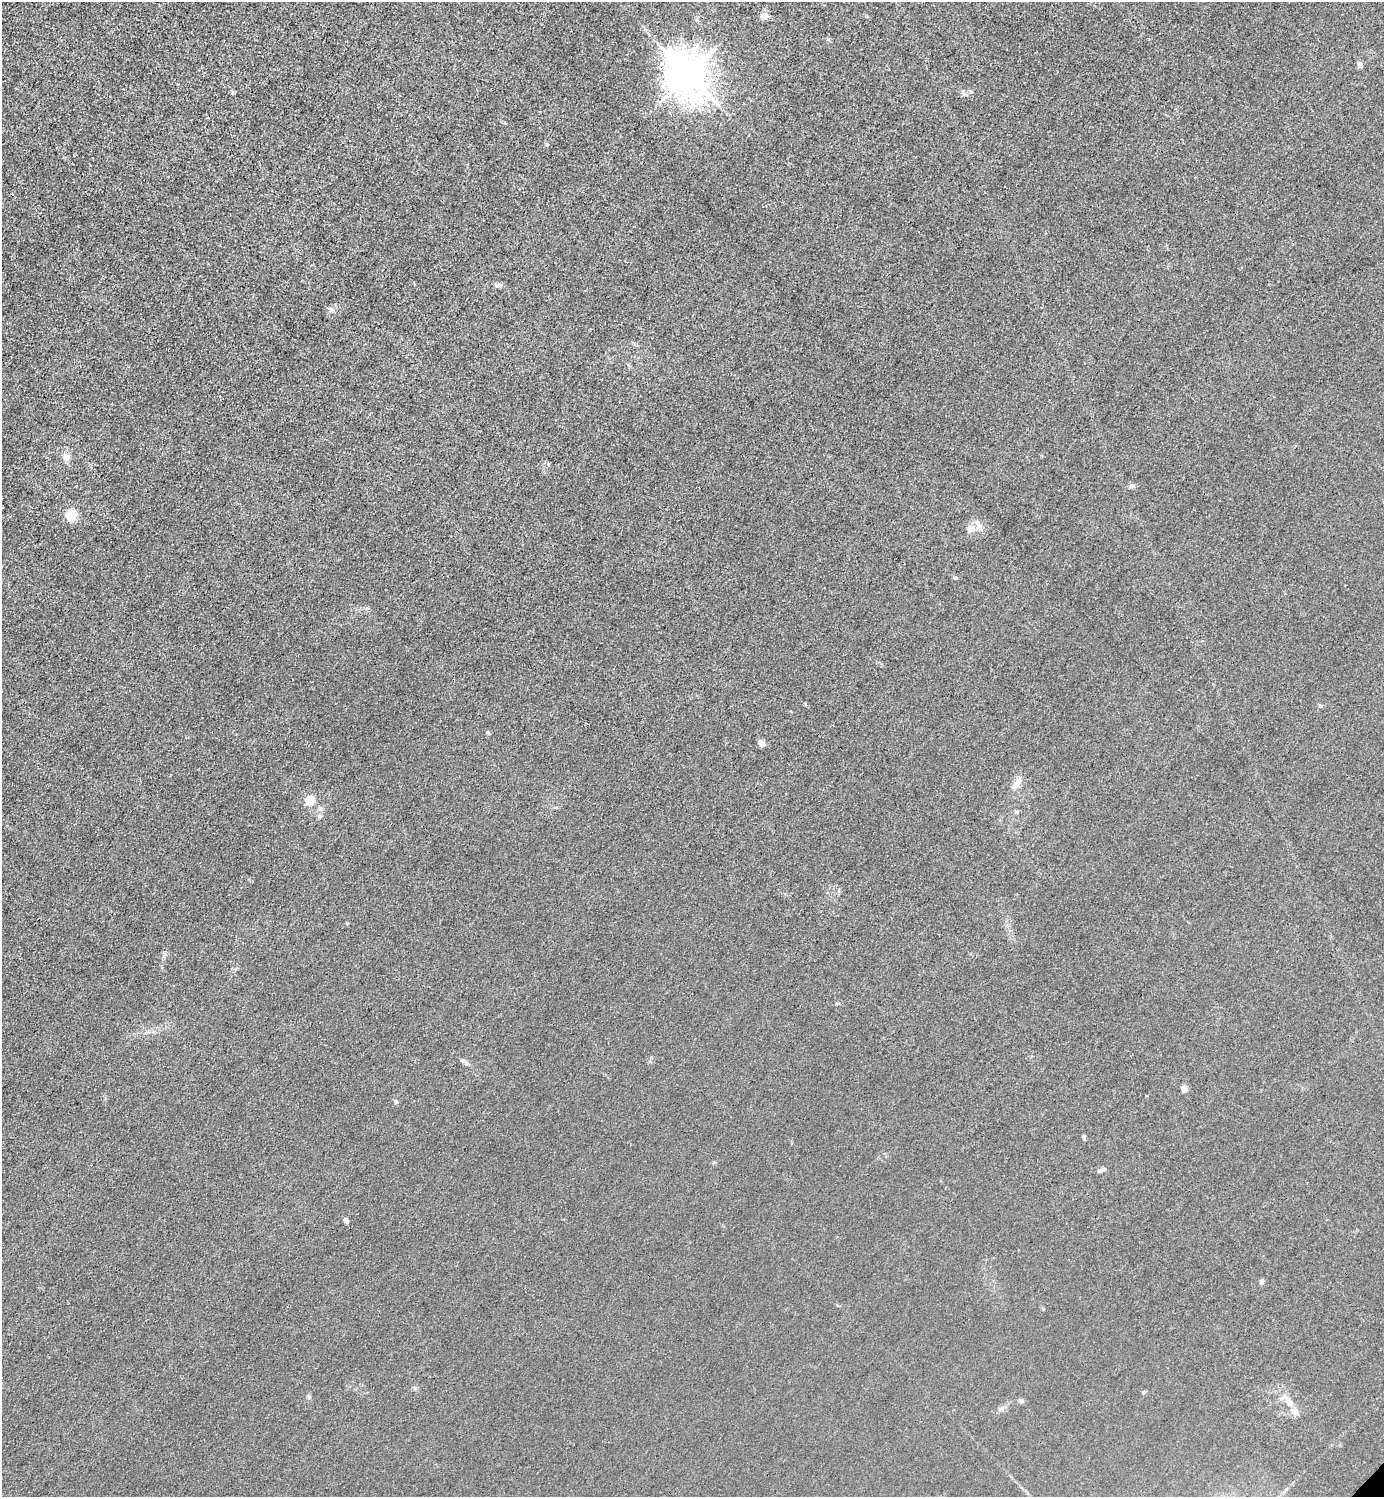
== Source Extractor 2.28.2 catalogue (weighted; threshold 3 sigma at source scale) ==
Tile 11 of 4 x 4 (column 3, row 3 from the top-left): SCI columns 3066-4447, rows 1498-2992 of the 5985 x 5985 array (HDU 1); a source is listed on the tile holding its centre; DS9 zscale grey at full resolution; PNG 1386 x 1499 px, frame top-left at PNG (2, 2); no overlay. Shown black and unused: <1% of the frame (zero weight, under 3 of 4 exposures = <1% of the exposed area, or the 3 px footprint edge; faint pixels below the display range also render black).
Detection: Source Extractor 2.28.2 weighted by HDU 2 'WHT'; one run over the whole footprint, this tile lists its part. Background 0.0216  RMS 0.0063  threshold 0.0283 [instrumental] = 3 sigma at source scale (4.5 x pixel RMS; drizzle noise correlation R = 1.50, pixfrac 1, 0.05/0.05 arcsec/px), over >= 5 px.
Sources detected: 28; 2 inside a brighter listed object's ellipse — not listed separately; the other 26 listed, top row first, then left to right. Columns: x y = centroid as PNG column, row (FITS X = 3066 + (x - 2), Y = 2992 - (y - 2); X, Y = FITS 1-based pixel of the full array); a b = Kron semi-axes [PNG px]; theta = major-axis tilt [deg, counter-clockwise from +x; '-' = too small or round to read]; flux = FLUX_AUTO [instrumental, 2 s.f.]
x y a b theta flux
765 16 11 8 0 2.8
1360 65 8 6 -66 2.2
688 75 13 10 -51 1800
498 285 8 5 14 1.9
332 310 9 6 -2 2
67 457 10 8 -23 3.6
1132 486 8 6 -18 1.6
71 516 13 13 - 8.2
977 523 9 7 -72 3.2
955 578 5 4 - 0.94
488 733 6 3 -20 0.65
761 743 5 4 - 7
1017 783 20 6 55 3.9
310 800 5 5 - 37
1016 812 5 5 - 1
320 816 6 5 - 1.3
464 1061 8 4 -37 1.5
1184 1088 7 6 - 3.3
396 1102 6 4 90 1.1
1084 1137 6 4 80 0.96
1099 1171 7 5 35 1.3
346 1221 4 4 - 4.2
1261 1282 7 5 46 1.4
309 1397 5 5 - 0.99
1021 1401 7 5 -17 1.3
1288 1401 18 8 -50 6.3
Unlisted compact peaks at least as high as the median listed source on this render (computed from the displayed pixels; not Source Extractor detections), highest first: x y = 547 144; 415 1388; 347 923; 1144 1392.